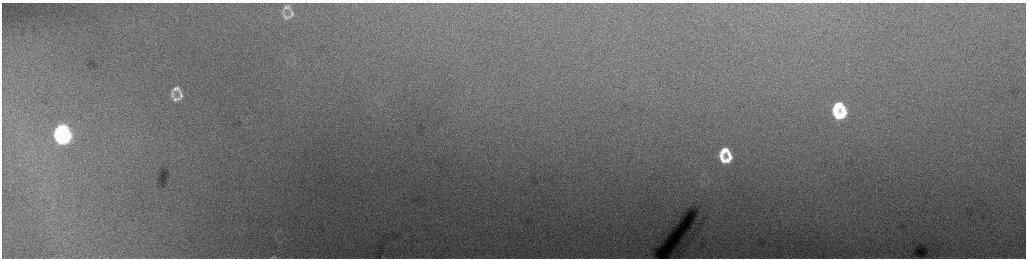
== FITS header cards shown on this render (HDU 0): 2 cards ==
NAXIS1  =                 2048 /fastest changing axis
NAXIS2  =                  512 /next to fastest changing axis

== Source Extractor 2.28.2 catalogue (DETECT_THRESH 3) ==
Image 2048 x 512 px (HDU 0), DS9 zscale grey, zoomed out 1/2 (1 PNG px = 2 x 2 image px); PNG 1028 x 260 px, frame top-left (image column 1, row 511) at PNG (2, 3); no overlay
Background 220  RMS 3.5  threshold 10.5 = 3 sigma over >= 5 px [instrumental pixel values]
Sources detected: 18; all 18 listed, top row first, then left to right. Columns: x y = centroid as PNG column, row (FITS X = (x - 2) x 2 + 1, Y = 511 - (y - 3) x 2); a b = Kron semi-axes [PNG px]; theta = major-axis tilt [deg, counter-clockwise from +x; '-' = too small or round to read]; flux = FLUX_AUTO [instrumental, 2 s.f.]
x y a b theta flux
288 6 7 4 -58 1500
285 7 7 6 - 2000
292 14 11 5 -82 2000
285 16 10 5 -48 3200
176 89 10 7 3 3900
172 94 13 5 -85 3100
181 95 13 6 -88 3600
175 99 11 7 7 3700
838 106 9 7 19 18000
844 112 11 6 84 16000
836 114 13 6 -57 21000
62 129 13 7 36 85000
67 135 9 5 89 55000
61 139 10 6 -38 58000
724 150 9 6 10 8700
730 156 11 4 -74 6600
723 158 12 7 -48 13000
275 257 3 3 - 580